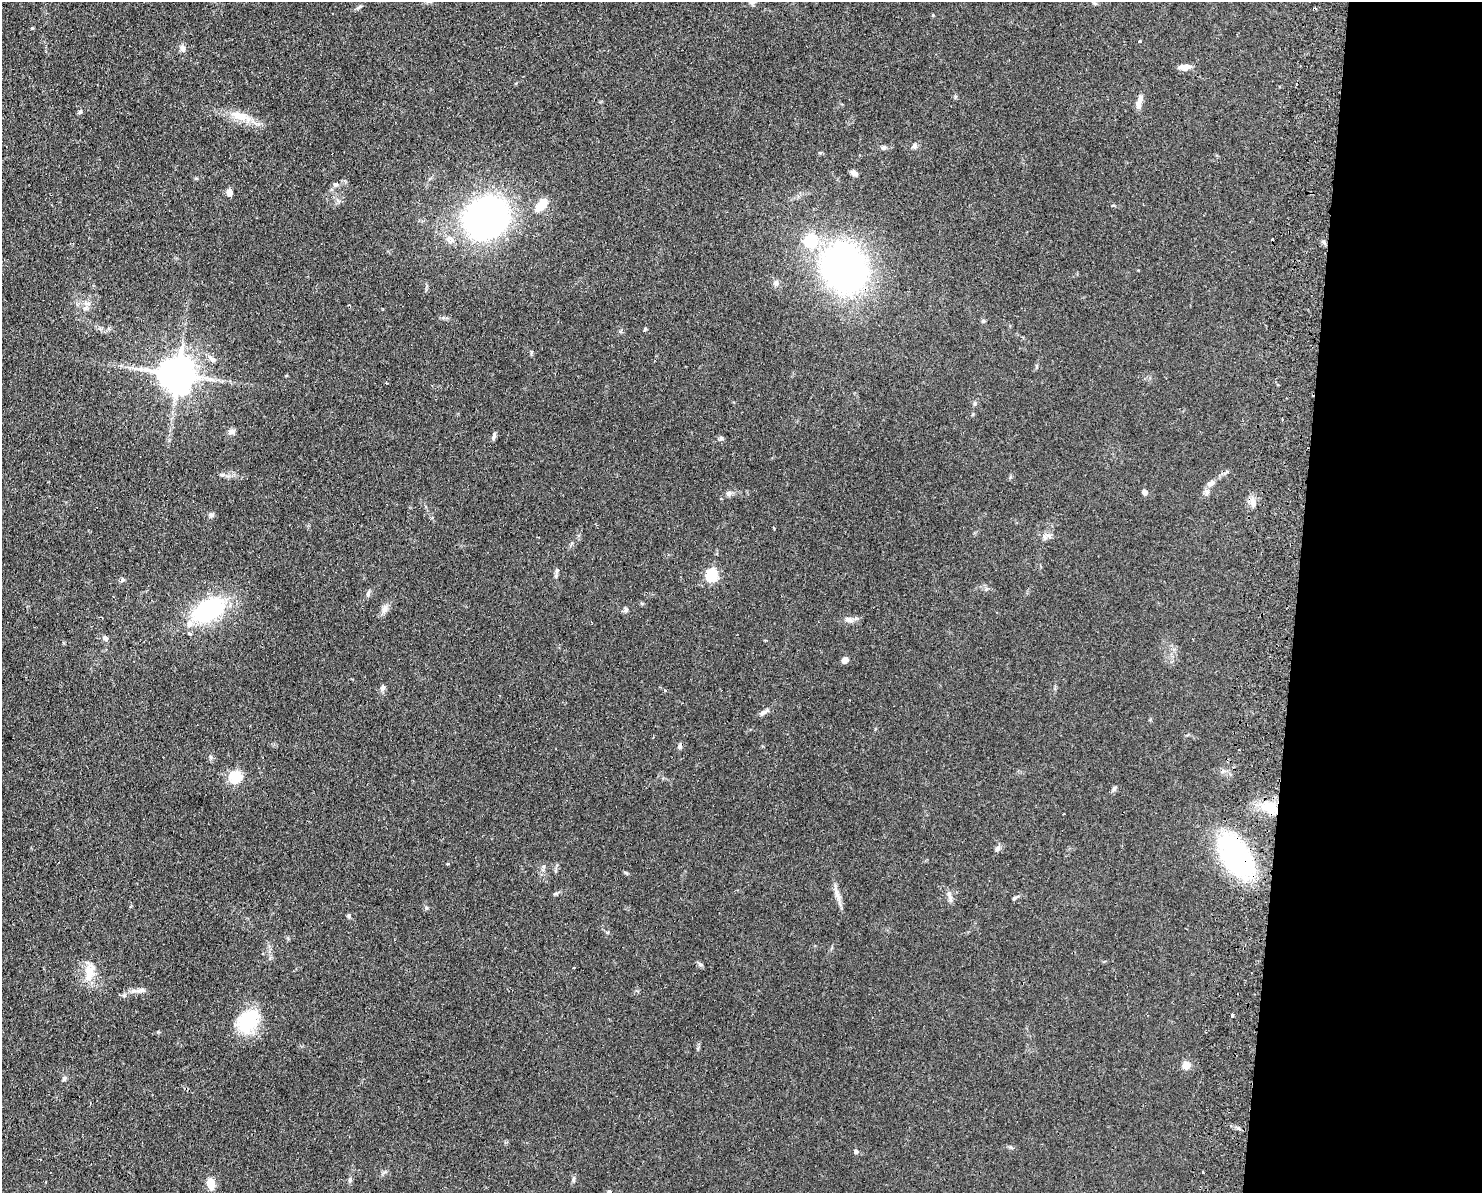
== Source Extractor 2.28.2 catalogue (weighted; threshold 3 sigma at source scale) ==
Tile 9 of 3 x 4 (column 3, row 3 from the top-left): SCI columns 3133-4612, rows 1201-2391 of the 4899 x 4783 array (HDU 1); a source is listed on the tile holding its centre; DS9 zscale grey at full resolution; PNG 1484 x 1195 px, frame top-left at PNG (2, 2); no overlay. Shown black and unused: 13% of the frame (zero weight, under 2 of 3 exposures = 3% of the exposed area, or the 3 px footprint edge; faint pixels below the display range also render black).
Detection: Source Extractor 2.28.2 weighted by HDU 2 'WHT'; one run over the whole footprint, this tile lists its part. Background 0.0673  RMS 0.0058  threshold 0.0261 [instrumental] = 3 sigma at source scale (4.5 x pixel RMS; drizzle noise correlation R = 1.50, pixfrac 1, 0.05/0.05 arcsec/px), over >= 5 px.
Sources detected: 84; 4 cosmic-ray / hot-pixel residue — not listed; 1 inside a brighter listed object's ellipse — not listed separately; the other 79 listed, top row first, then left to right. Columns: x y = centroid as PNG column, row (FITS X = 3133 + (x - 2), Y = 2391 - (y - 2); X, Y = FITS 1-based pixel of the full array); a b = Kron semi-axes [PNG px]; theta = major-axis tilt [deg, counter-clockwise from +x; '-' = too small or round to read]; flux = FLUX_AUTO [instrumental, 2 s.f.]
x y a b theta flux
359 7 9 4 26 1.2
933 15 4 3 - 0.5
32 28 3 3 - 0.7
1140 41 3 3 - 1.8
183 48 9 7 -74 2.4
1185 67 15 7 0 3.7
1139 103 19 6 77 4
80 112 7 4 53 0.97
240 116 32 10 -18 11
914 146 8 5 74 1.3
884 147 7 6 - 1.3
854 173 8 6 -33 2
336 184 8 7 - 1.8
229 192 8 7 - 2.8
541 205 18 10 44 8.4
486 218 35 30 32 220
810 240 13 13 - 20
1323 242 6 5 - 1.2
844 268 38 33 -57 230
776 283 9 5 76 1.6
85 308 8 6 -1 2
983 321 5 5 - 0.75
645 329 6 3 47 0.66
213 359 11 7 -28 2.3
141 369 6 5 - 1.5
178 374 10 10 - 1400
387 383 3 2 - 0.95
1282 419 3 2 - 0.84
232 431 9 7 13 2
494 436 9 4 80 1.5
721 438 6 5 - 1
1211 483 11 7 25 2.9
1144 492 6 6 - 1.7
1207 492 7 6 - 1.7
729 493 8 7 - 1.8
1253 502 14 6 -70 3.2
211 515 7 7 - 1.4
1045 537 8 5 -45 1.5
557 571 9 5 69 1.3
712 575 6 6 - 60
123 580 6 5 - 0.97
368 594 9 5 76 1.4
385 609 12 8 71 3.1
626 610 7 6 - 1.3
208 611 25 15 29 73
849 619 12 7 -15 2.8
105 638 7 5 -42 1.7
845 660 7 5 42 3.1
382 688 8 6 68 1.8
665 690 4 3 - 0.77
763 712 12 6 22 2.1
680 746 8 6 64 1.4
210 757 6 4 -88 0.95
235 777 6 6 - 47
1114 789 8 4 60 1.2
1269 807 23 13 -13 14
998 848 9 6 56 1.7
1236 855 40 23 -60 110
626 873 7 3 -37 0.73
555 894 6 4 2 0.83
837 895 20 6 -71 4
950 898 11 6 -72 2.2
1015 898 11 4 27 1.1
426 908 6 4 -89 0.76
349 916 6 5 - 0.9
700 964 8 5 -29 1.1
574 967 3 2 - 0.74
90 971 26 12 77 11
142 990 13 5 15 2.2
1232 1015 3 3 - 1.5
248 1021 30 23 51 28
1186 1065 10 9 - 4.2
64 1078 6 5 - 1.3
1238 1128 6 4 17 0.86
856 1151 6 5 - 1.3
350 1180 6 4 -72 0.91
573 1180 7 5 89 1.2
211 1184 9 7 -77 11
609 1192 5 4 - 0.77
Overlapping masked pixels (flux is a lower limit): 2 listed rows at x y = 844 268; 1236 855
Isophote crosses this tile's border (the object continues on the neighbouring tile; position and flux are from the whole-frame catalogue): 1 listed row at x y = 609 1192
Unlisted compact peaks at least as high as the median listed source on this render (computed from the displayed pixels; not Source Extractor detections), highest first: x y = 158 1032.